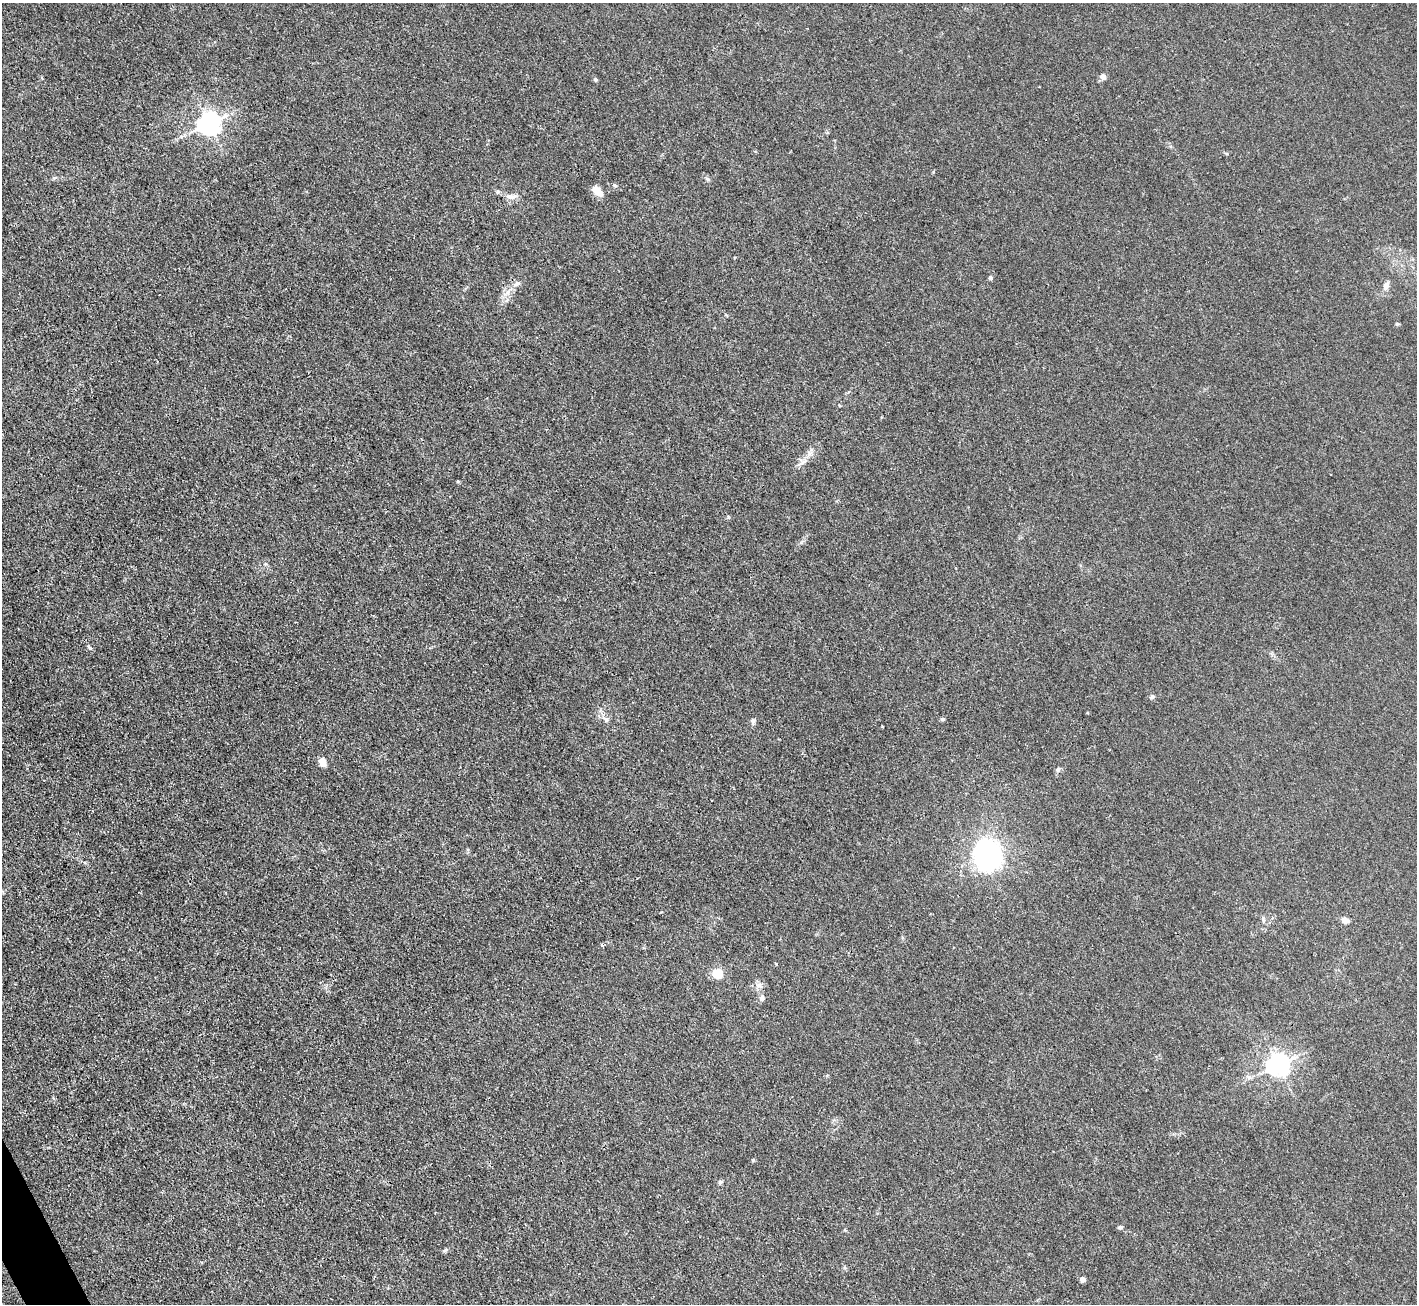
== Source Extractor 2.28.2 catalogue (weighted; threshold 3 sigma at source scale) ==
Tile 7 of 4 x 4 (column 3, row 2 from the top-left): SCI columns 2832-4246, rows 2760-4061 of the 5662 x 5652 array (HDU 1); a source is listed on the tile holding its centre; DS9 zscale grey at full resolution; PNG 1419 x 1306 px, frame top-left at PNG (2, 3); no overlay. Shown black and unused: <1% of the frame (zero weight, under 3 of 4 exposures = <1% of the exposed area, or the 3 px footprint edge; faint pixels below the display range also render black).
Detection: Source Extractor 2.28.2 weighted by HDU 2 'WHT'; one run over the whole footprint, this tile lists its part. Background 0.0243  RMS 0.0047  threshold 0.0209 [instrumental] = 3 sigma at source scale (4.5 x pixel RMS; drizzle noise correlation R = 1.50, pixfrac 1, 0.05/0.05 arcsec/px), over >= 5 px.
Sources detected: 34; all 34 listed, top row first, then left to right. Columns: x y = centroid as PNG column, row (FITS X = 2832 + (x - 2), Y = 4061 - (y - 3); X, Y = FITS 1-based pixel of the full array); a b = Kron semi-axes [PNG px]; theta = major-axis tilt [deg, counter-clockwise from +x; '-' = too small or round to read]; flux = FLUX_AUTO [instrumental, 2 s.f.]
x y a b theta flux
1103 77 8 6 -33 1.6
595 80 5 5 - 0.59
209 123 7 7 - 340
708 179 7 5 -36 0.83
615 186 6 4 -3 0.6
498 191 6 3 71 0.58
597 191 13 7 -39 6
511 196 15 7 -4 2.7
990 278 5 4 - 0.93
517 284 10 7 27 1.8
1386 286 12 8 73 2.3
1397 324 6 4 42 0.54
803 462 15 3 35 1.7
458 481 5 3 - 0.48
89 647 8 4 -35 0.74
1152 697 6 5 - 0.74
942 719 5 4 - 0.64
606 720 7 5 -58 1.1
753 721 8 5 89 0.99
882 726 3 3 - 0.65
322 762 8 6 -64 4.8
1058 769 7 6 - 1.1
986 854 15 12 -89 210
1263 920 8 4 -82 0.86
1345 920 7 6 - 2.7
602 945 5 3 - 0.45
717 973 5 5 - 26
759 985 10 6 18 1.8
762 998 9 6 82 1.5
1278 1064 7 7 - 320
720 1182 5 5 - 0.81
1120 1227 6 4 6 0.67
445 1250 6 5 - 0.75
1083 1279 4 4 - 3.4
Unlisted compact peaks at least as high as the median listed source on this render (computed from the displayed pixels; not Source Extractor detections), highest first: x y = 753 1160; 728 517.